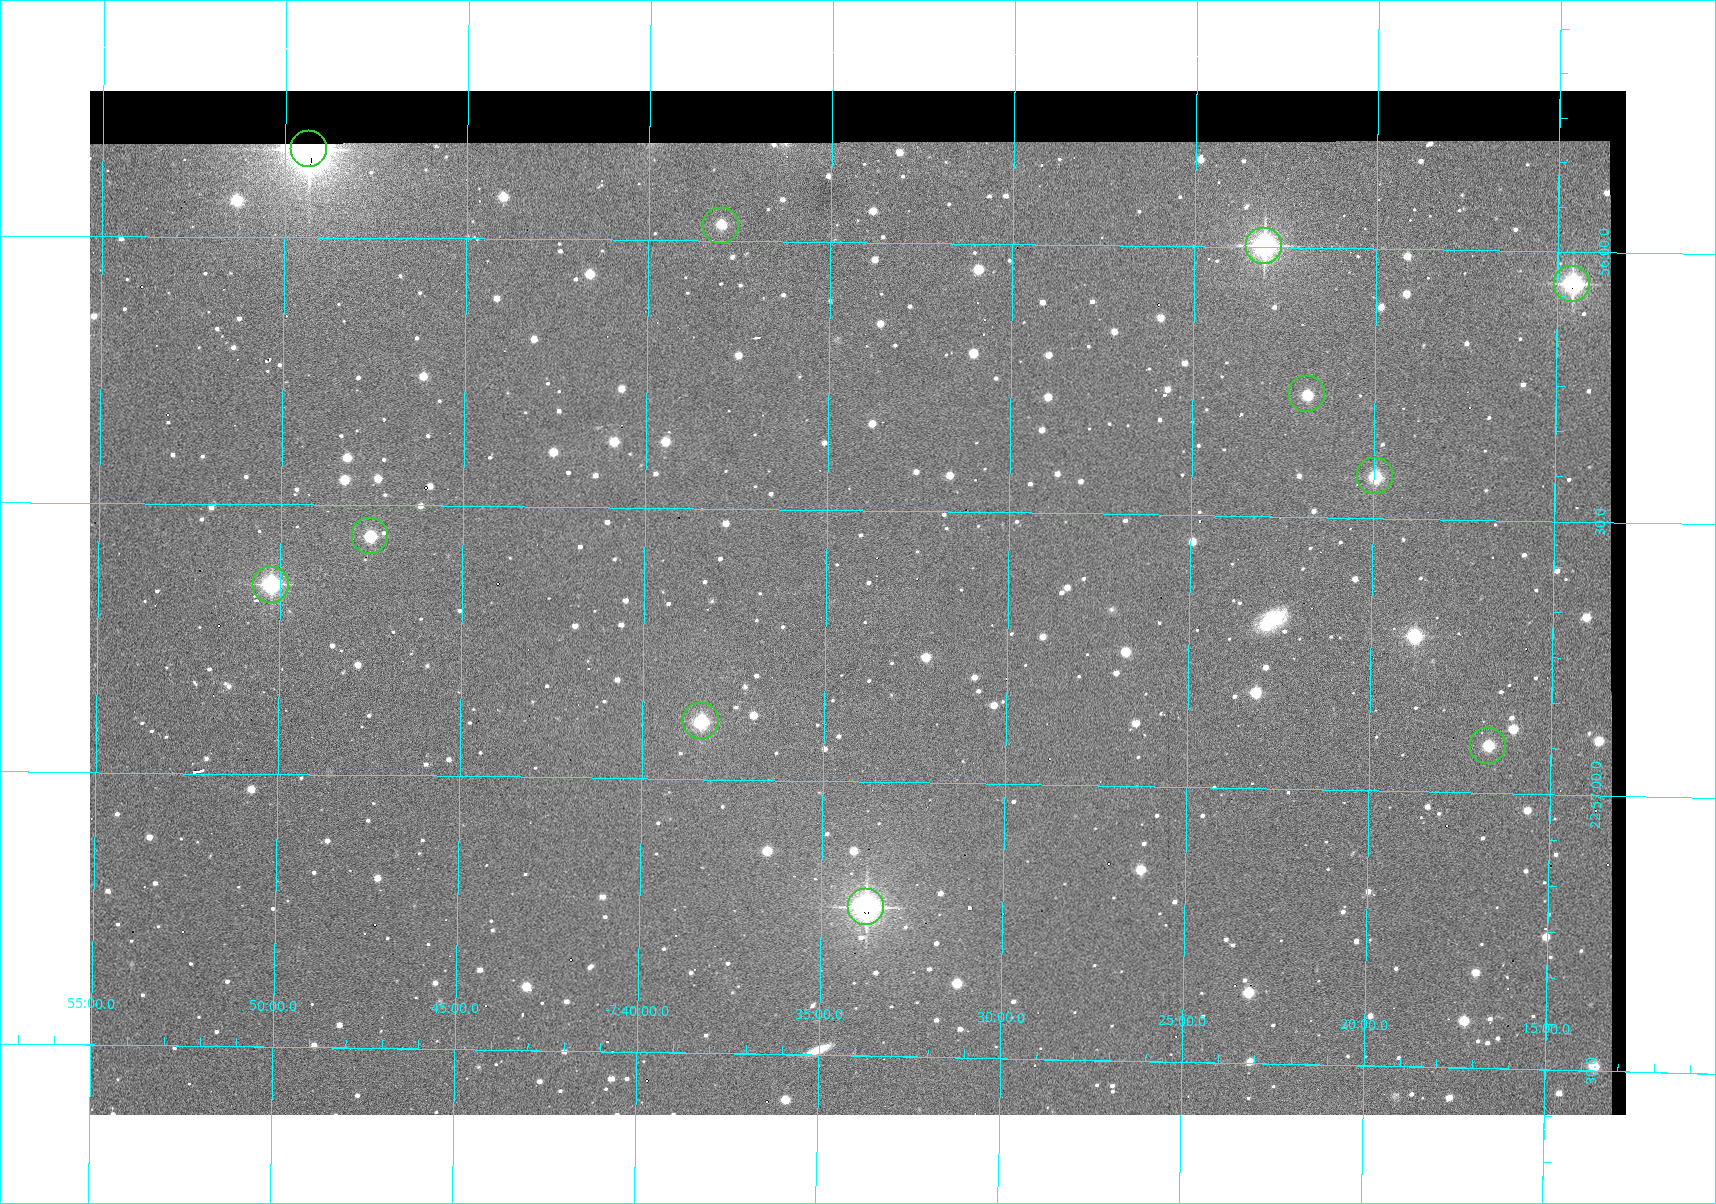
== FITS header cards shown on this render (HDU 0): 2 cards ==
NAXIS1  =                 1536 /fastest changing axis
NAXIS2  =                 1024 /next to fastest changing axis

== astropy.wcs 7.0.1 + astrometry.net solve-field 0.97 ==
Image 1536 x 1024 px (HDU 0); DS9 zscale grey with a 90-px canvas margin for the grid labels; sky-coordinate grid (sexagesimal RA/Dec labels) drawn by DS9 from the SOLVED WCS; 11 Tycho-2 reference stars matched to detected sources circled (green)
Header WCS: none
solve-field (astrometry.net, Tycho-2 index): SOLVED blind (the file carries no WCS)
Solved WCS: RA---TAN-SIP/DEC--TAN-SIP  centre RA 22:56:40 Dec -07:34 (344.17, -7.57 deg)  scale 1.65 arcsec/px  FOV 42.2' x 28.1'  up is -91 deg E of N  parity flipped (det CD > 0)
(file carries no celestial WCS; the grid is the blind solution)
Tycho-2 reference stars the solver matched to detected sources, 11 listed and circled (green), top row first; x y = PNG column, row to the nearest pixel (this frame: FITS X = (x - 90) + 1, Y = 1024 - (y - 91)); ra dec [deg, ICRS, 3 dp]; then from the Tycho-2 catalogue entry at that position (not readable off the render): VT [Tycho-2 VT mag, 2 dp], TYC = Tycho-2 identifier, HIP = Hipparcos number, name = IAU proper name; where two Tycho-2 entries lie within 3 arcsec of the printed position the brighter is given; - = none
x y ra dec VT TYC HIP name
309 149 343.958 -7.823 8.08 5813-175-1 113231 -
721 226 343.993 -7.634 12.58 5813-64-1 - -
1264 246 343.999 -7.385 9.60 5241-730-1 - -
1572 284 344.015 -7.243 10.16 5241-846-1 - -
1307 394 344.068 -7.364 12.32 5241-801-1 - -
1375 476 344.106 -7.332 11.78 5241-786-1 - -
370 536 344.140 -7.792 11.90 5813-158-1 - -
271 585 344.162 -7.837 10.55 5813-181-1 - -
701 721 344.223 -7.639 11.18 5813-80-1 - -
1488 746 344.229 -7.279 12.18 5241-862-1 - -
866 907 344.307 -7.563 9.30 5813-35-1 - -